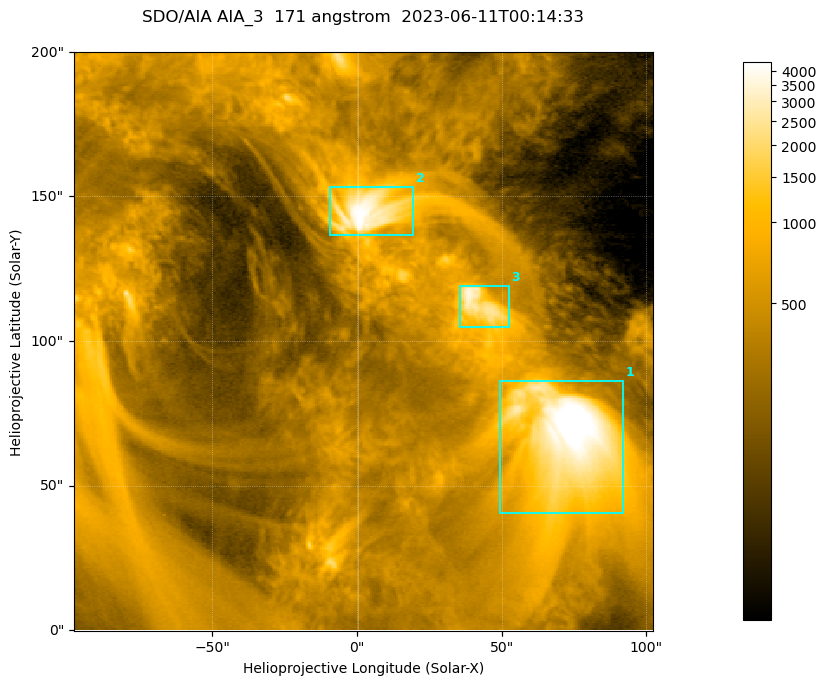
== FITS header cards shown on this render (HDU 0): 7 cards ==
TELESCOP= 'SDO/AIA '           / For AIA: SDO/AIA
INSTRUME= 'AIA_3   '           / For AIA: AIA_ATA1, AIA_ATA2, AIA_ATA3 or AIA_AT
WAVELNTH=                  171 / [angstrom] Wavelength
WAVEUNIT= 'angstrom'           / Wavelength unit: angstrom
DATE-OBS= '2023-06-11T00:14:33.351' / [ISO] Date when observation started; ISO 8
CTYPE1  = 'HPLN-TAN'           / CTYPE1; Typically HPLN
CTYPE2  = 'HPLT-TAN'           / CTYPE2; Typically HPLT

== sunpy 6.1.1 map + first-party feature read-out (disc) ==
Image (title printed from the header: SDO/AIA AIA_3  171 angstrom  2023-06-11T00:14:33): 334 x 334 px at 0.599 arcsec/px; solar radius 945 arcsec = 1577 px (partial field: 1.4% of the solar disc is inside the frame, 100% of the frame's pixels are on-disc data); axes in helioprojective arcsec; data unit not stated in the header (colour bar unlabelled)
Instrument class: DISC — disc imager (sunpy class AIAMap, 171 A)
Bright regions (active regions / flare kernels): reference = the on-disc median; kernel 3 px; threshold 5 sigma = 1096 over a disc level ~359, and >= 1.15x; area >= 111 px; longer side >= 4 px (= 2.4 arcsec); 3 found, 3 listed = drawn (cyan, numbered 1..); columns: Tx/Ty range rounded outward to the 2 arcsec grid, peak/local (2 s.f.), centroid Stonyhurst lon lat
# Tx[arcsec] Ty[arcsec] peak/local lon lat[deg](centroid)
1 48..92 40..86 15 +4 +4
2 -10..20 136..154 12 +0 +9
3 34..54 104..120 9.9 +3 +7